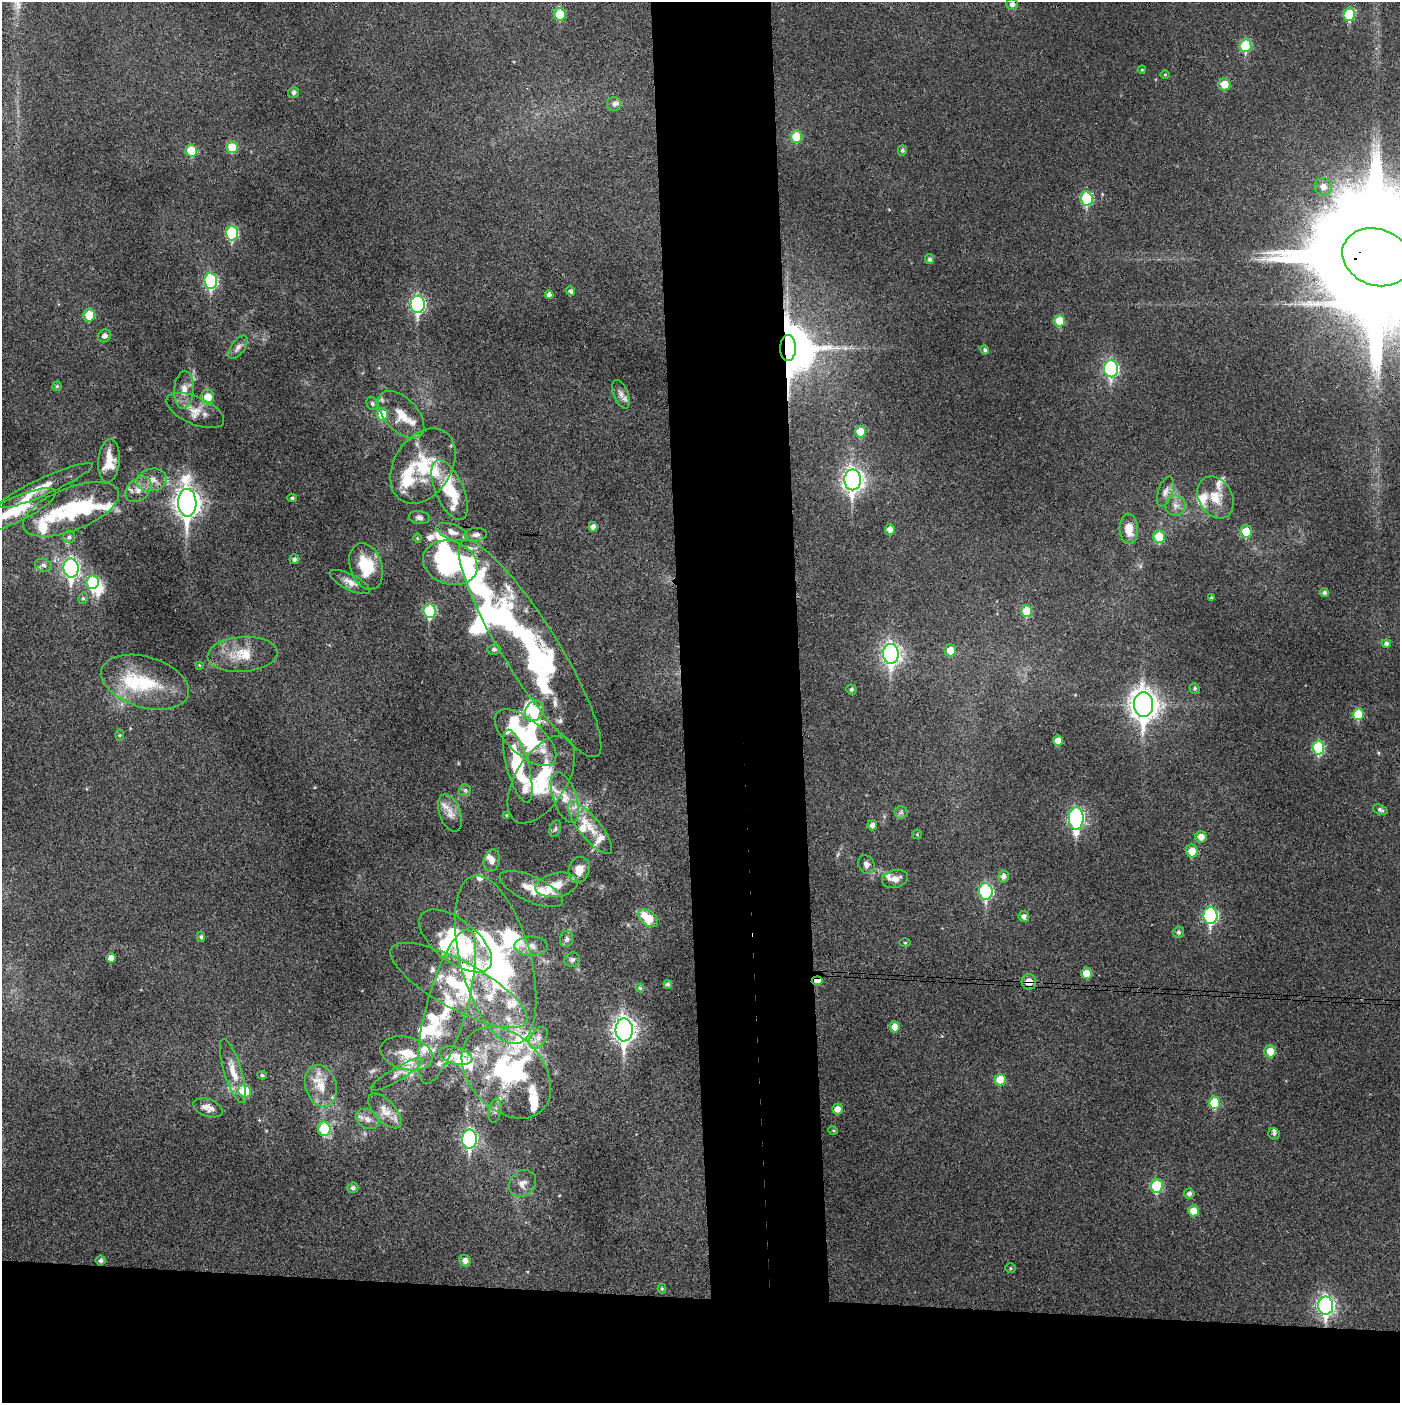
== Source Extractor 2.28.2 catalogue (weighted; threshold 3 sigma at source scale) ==
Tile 8 of 3 x 3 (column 2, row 3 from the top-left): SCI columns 1455-2852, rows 10-1410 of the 4305 x 4224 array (HDU 1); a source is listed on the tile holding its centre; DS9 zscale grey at full resolution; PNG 1402 x 1405 px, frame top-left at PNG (2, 2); each listed source drawn as its Kron ellipse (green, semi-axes under 4 px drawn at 4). Shown black and unused: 16% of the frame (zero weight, under 3 of 4 exposures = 6% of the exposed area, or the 3 px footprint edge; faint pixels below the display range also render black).
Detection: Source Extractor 2.28.2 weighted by HDU 2 'WHT'; one run over the whole footprint, this tile lists its part. Background 0.0394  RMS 0.0061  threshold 0.0275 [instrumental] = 3 sigma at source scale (4.5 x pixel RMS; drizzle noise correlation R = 1.50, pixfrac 1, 0.05/0.05 arcsec/px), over >= 5 px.
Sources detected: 227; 1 too faint to see at this stretch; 12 inside a brighter object's white glare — neither listed nor drawn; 48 inside a brighter listed object's ellipse — not listed separately; the other 166 listed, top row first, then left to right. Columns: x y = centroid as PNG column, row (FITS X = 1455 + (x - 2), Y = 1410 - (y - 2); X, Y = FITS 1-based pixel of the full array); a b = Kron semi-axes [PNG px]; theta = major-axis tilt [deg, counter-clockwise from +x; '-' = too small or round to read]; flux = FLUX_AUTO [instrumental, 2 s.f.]
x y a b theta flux
1012 4 6 5 - 2.2
560 14 6 6 - 15
1349 14 6 6 - 26
1245 46 6 6 - 28
1142 70 4 4 - 0.59
1165 74 5 3 - 0.55
1224 84 6 6 - 9.6
294 93 6 5 - 1.5
614 104 7 7 - 2.2
796 136 6 5 - 17
232 147 6 6 - 13
902 150 5 4 - 1.4
191 151 6 5 - 16
1323 187 9 8 - 4.7
1087 198 7 6 - 37
232 233 7 6 - 46
1377 257 35 28 -20 42000
930 259 5 4 - 1.4
211 281 8 6 -84 67
571 291 5 4 - 1.7
549 295 4 4 - 2.4
418 304 8 7 - 120
89 315 6 6 - 13
1060 321 6 5 - 13
104 336 7 6 - 2.3
238 347 14 6 54 2.7
788 348 13 8 90 2400
985 350 4 4 - 1.3
1111 369 8 7 - 90
57 386 4 4 - 0.85
184 390 19 10 86 6.8
621 394 15 7 -68 3.6
208 397 7 6 - 9.5
372 403 7 5 -61 1.2
195 411 31 13 -24 10
382 415 6 5 - 17
401 415 29 16 -47 13
860 432 6 5 - 11
109 461 22 10 86 11
423 466 41 28 57 33
152 480 15 11 11 6
853 480 10 8 -90 320
46 485 51 8 24 11
139 489 14 11 43 6
449 490 32 14 -67 31
1165 492 16 7 71 3.4
1216 497 22 17 -59 11
292 498 5 4 - 1
187 503 14 9 -88 540
1176 506 10 10 - 3.8
71 509 51 21 22 51
14 510 45 12 25 32
419 518 10 6 -8 2.1
593 527 5 4 - 2.5
890 529 5 5 - 4.3
1129 529 15 9 -87 9.1
452 532 16 7 -20 4.7
1246 532 6 6 - 12
476 535 11 6 5 2.4
69 537 6 6 - 1.5
1159 537 6 5 - 17
417 538 4 4 - 0.63
294 559 5 5 - 1.2
450 563 28 21 -19 110
43 565 9 6 -17 1.8
366 566 24 16 -71 21
71 568 9 7 -87 200
93 582 7 6 - 36
350 582 22 8 -27 4.6
1324 593 4 4 - 1.3
83 598 6 5 - 1.1
1212 598 3 3 - 0.99
430 611 7 6 - 41
1026 611 6 5 - 15
1386 644 4 4 - 1.6
530 648 127 27 -58 160
494 649 6 5 - 1.2
950 650 6 6 - 7.3
243 654 35 17 4 17
891 654 10 8 -87 230
199 665 4 3 - 0.6
145 682 45 25 -17 35
1195 688 5 5 - 1.1
851 689 5 5 - 1.3
1144 705 12 9 -86 690
534 711 10 8 55 16
1358 714 6 5 - 18
120 735 5 3 - 0.65
525 738 38 17 -42 45
1058 741 5 5 - 5
1318 748 7 6 - 37
518 766 38 11 -74 38
541 780 49 25 58 41
465 790 6 5 - 1.2
565 798 26 11 -71 11
1380 810 7 4 -22 1.4
901 812 6 6 - 1.5
450 813 19 10 -70 6.5
507 815 3 3 - 0.63
1076 818 11 7 90 140
872 825 5 5 - 2.5
590 828 32 10 -51 13
555 829 9 5 71 1.3
917 834 5 4 - 0.65
1201 837 6 5 - 5.2
1192 851 6 6 - 9.4
492 861 11 8 76 3.4
866 865 10 8 -64 2.9
579 870 13 10 71 6.3
1003 876 6 5 - 2.5
895 879 13 8 15 4.1
557 885 21 12 11 9
531 889 34 12 -24 11
986 891 8 7 - 61
1024 916 5 5 - 2.6
1210 916 8 7 - 74
648 918 11 7 -39 16
1178 932 6 5 - 1.6
201 937 5 4 - 1.3
566 939 8 6 75 2
455 941 43 21 -38 57
905 943 5 3 - 0.58
531 946 17 9 -1 5.1
111 958 5 4 - 4
496 960 87 35 -75 140
572 960 8 7 - 1.6
1086 973 5 5 - 8
817 981 5 4 - 5.9
1029 982 8 7 - 7.2
668 984 4 4 - 1.5
459 985 77 24 -29 70
640 988 4 4 - 0.86
447 1007 80 20 74 54
894 1027 5 5 - 4.6
624 1030 11 8 -89 360
538 1038 12 7 55 3.9
1270 1051 6 6 - 8.7
407 1053 27 16 -14 15
456 1056 17 8 -14 5.6
233 1071 33 9 -73 9.4
506 1073 52 37 -47 85
397 1074 30 6 31 5.3
262 1075 4 3 - 1
1000 1080 5 5 - 13
321 1086 21 15 -73 13
245 1091 7 6 - 22
1214 1103 6 5 - 20
208 1108 15 8 -20 4
837 1109 5 5 - 4.3
495 1110 12 6 80 2.6
385 1111 21 10 -47 7.5
367 1119 12 9 -32 4.1
324 1129 7 6 - 25
833 1130 5 3 - 0.57
1274 1134 6 5 - 1.4
469 1139 9 7 89 100
523 1183 15 12 43 5.1
1157 1186 7 6 - 30
353 1188 5 5 - 1.8
1189 1194 5 5 - 1.9
1193 1211 5 5 - 8.2
101 1260 5 5 - 1.6
465 1261 6 5 - 3.3
1010 1268 5 4 - 0.76
662 1289 5 4 - 0.69
1326 1306 9 7 90 180
Overlapping masked pixels (flux is a lower limit): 5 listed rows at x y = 1377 257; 788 348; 455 941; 817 981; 1029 982
Isophote crosses this tile's border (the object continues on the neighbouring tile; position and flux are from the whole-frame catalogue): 2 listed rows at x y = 1377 257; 14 510